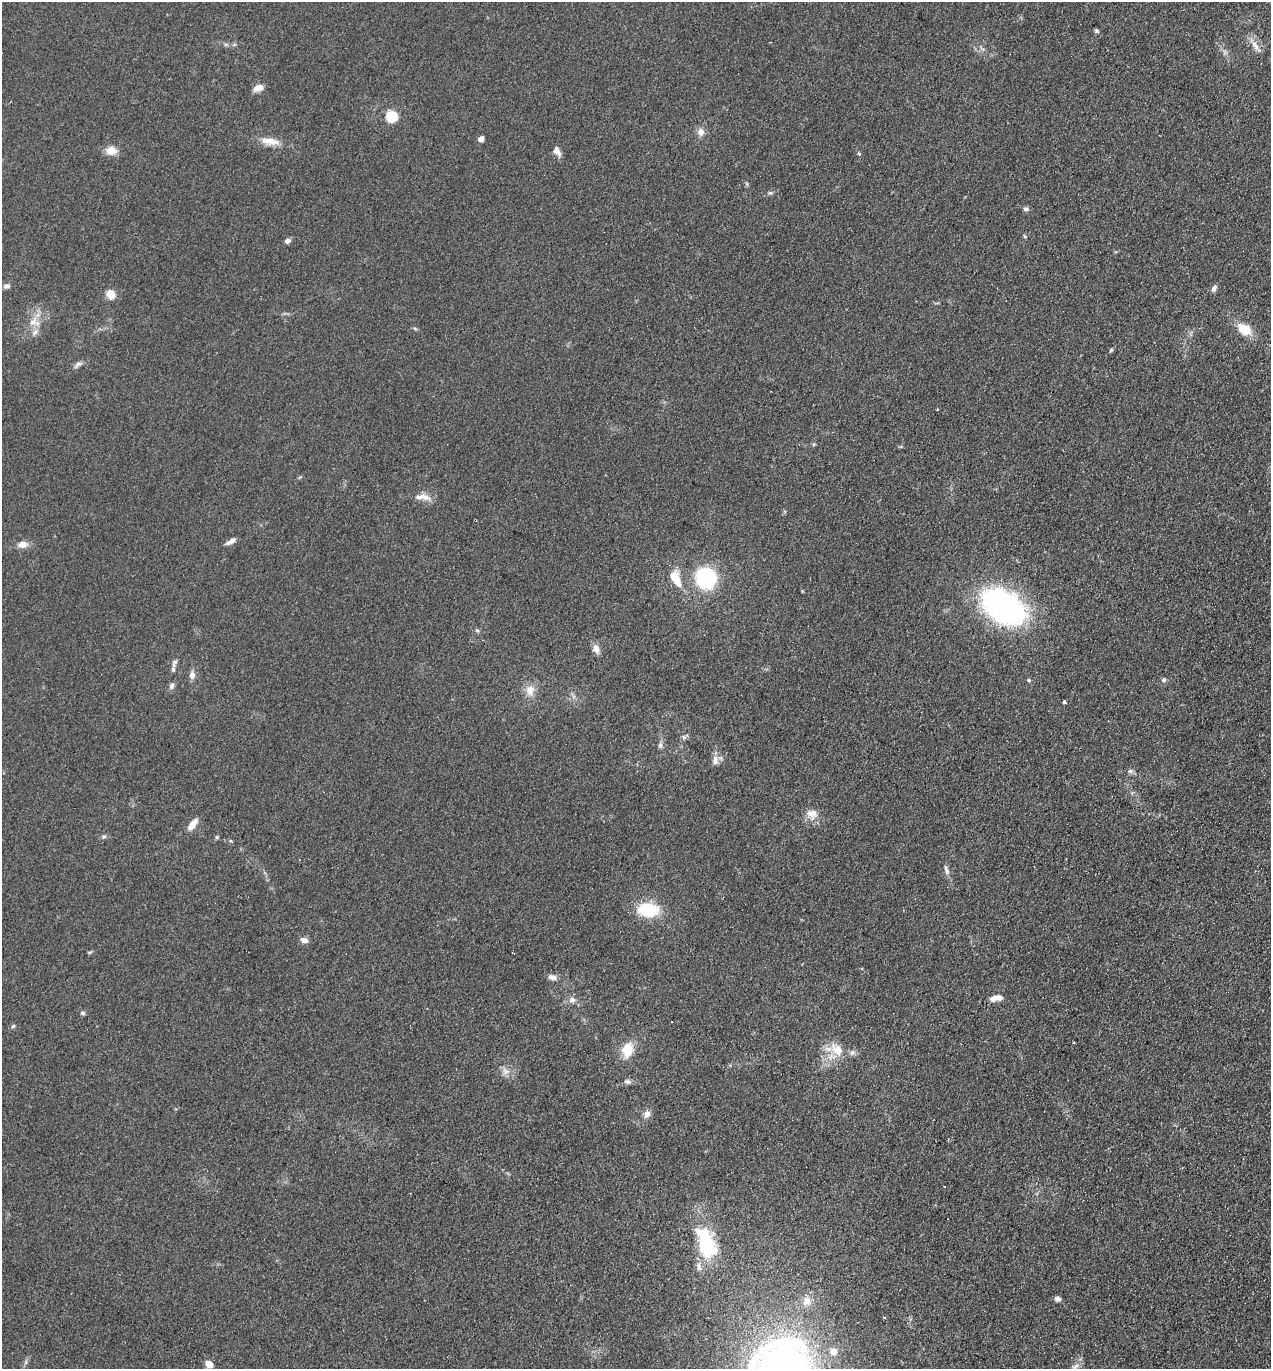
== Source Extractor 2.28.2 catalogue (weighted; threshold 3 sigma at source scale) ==
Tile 6 of 4 x 4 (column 2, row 2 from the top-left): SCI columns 1461-2729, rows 2756-4122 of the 5589 x 5512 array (HDU 1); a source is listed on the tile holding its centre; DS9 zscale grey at full resolution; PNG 1273 x 1371 px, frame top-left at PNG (2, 2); no overlay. Shown black and unused: <1% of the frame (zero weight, under 2 of 3 exposures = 3% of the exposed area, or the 3 px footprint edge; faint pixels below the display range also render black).
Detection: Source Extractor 2.28.2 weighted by HDU 2 'WHT'; one run over the whole footprint, this tile lists its part. Background 0.0961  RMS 0.01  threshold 0.0459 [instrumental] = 3 sigma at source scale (4.5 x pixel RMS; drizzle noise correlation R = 1.50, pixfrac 1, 0.05/0.05 arcsec/px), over >= 5 px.
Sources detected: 76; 4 inside a brighter listed object's ellipse — not listed separately; the other 72 listed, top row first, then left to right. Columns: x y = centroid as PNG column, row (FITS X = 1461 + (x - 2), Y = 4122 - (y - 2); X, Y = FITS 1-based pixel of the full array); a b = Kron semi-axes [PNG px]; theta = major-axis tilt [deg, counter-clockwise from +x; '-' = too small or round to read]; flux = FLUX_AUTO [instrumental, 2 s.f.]
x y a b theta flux
1096 30 5 4 - 1.8
1255 46 20 7 -56 8.1
258 88 12 7 17 7.4
392 116 9 9 - 33
701 132 10 9 - 6
481 139 5 5 - 5.6
270 141 25 8 -7 13
111 150 10 8 -4 13
557 151 13 7 -61 5.3
859 154 5 3 - 1.1
770 193 7 5 -6 1.7
1026 209 7 6 - 2.7
287 241 6 5 - 3.9
7 286 10 6 5 3
1214 288 8 5 58 4.1
111 294 11 10 - 9.7
33 322 14 8 24 8.2
415 328 6 4 -3 1.4
1244 329 16 10 -34 20
35 332 11 6 44 4.5
1111 350 6 4 46 1.4
78 364 11 6 31 3.3
937 409 3 3 - 1.2
814 444 5 4 - 1.2
422 497 24 8 -4 9.4
231 541 12 5 30 5.1
23 544 10 8 11 7.8
706 578 18 17 - 97
677 581 21 9 -81 15
1003 607 41 27 -33 240
477 630 5 4 - 1.7
596 649 12 8 -71 6.5
174 663 13 6 69 3.3
192 675 10 7 83 5
1029 680 5 4 - 1.3
1164 680 6 6 - 2
172 686 9 6 76 3.2
530 690 15 12 87 11
1064 702 3 3 - 2.6
684 737 7 5 -45 2.1
660 745 8 6 -81 3.1
715 760 14 8 -90 5.9
1130 771 7 6 - 2.7
812 814 16 12 -18 10
192 825 15 6 51 11
104 836 6 4 1 1.8
217 837 5 5 - 1.4
947 870 10 6 -85 3.7
648 910 23 14 -5 43
304 940 10 6 -17 5
89 952 7 3 0 1.3
553 977 13 7 -13 4.8
996 998 16 7 12 8.6
572 1000 9 8 - 4.7
82 1013 6 5 - 1.9
13 1026 6 4 44 1.3
1074 1043 3 2 - 1.6
628 1049 13 9 77 27
837 1050 17 11 -46 18
852 1053 8 5 62 2.9
506 1071 11 11 - 6.8
627 1082 9 6 -12 2.9
647 1114 9 8 - 5.9
944 1186 3 2 - 0.67
706 1243 40 21 -73 68
1057 1299 8 6 -2 3.1
806 1301 14 12 71 11
884 1317 3 3 - 1
783 1344 85 21 6 110
26 1362 6 4 71 1.8
209 1364 8 7 - 9.9
1075 1366 11 6 38 5.1